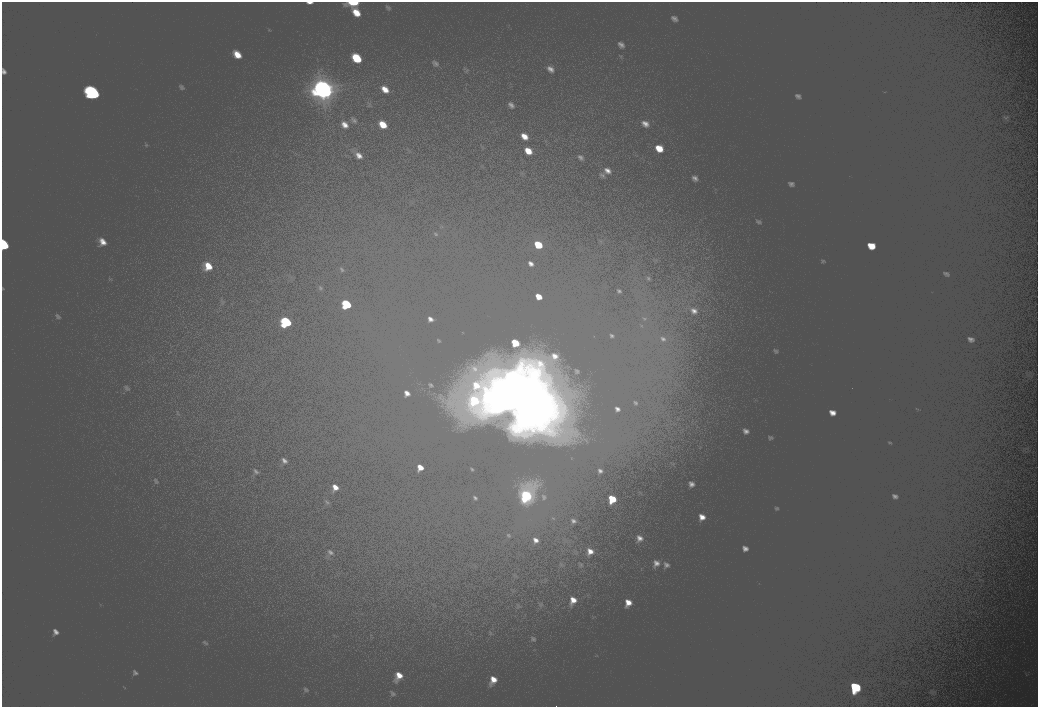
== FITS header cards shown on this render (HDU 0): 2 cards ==
NAXIS1  =                 2072
NAXIS2  =                 1410

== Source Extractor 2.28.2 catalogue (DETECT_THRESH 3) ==
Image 2072 x 1410 px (HDU 0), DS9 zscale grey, zoomed out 1/2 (1 PNG px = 2 x 2 image px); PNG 1040 x 709 px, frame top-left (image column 1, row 1410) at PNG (2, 2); no overlay
Background 100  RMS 30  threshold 90.6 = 3 sigma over >= 5 px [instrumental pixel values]
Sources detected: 15; all 15 listed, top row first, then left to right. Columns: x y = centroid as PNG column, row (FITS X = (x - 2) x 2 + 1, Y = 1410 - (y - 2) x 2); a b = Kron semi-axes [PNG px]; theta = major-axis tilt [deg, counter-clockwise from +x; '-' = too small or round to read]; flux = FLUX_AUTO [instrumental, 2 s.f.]
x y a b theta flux
353 3 10 3 0 11000
357 58 9 4 -38 18000
323 89 22 16 -40 140000
93 93 14 10 -51 57000
4 244 9 6 -67 21000
538 244 6 4 -49 11000
346 304 10 7 -47 25000
286 322 11 8 -45 34000
498 392 17 17 - 160000
488 396 13 11 -48 63000
525 398 33 25 35 440000
474 400 6 3 -45 10000
526 496 11 9 -41 41000
612 499 6 4 -19 12000
855 687 10 8 -28 33000
At the frame edge (FLAGS 8, measured only in part): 2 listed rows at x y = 353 3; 4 244